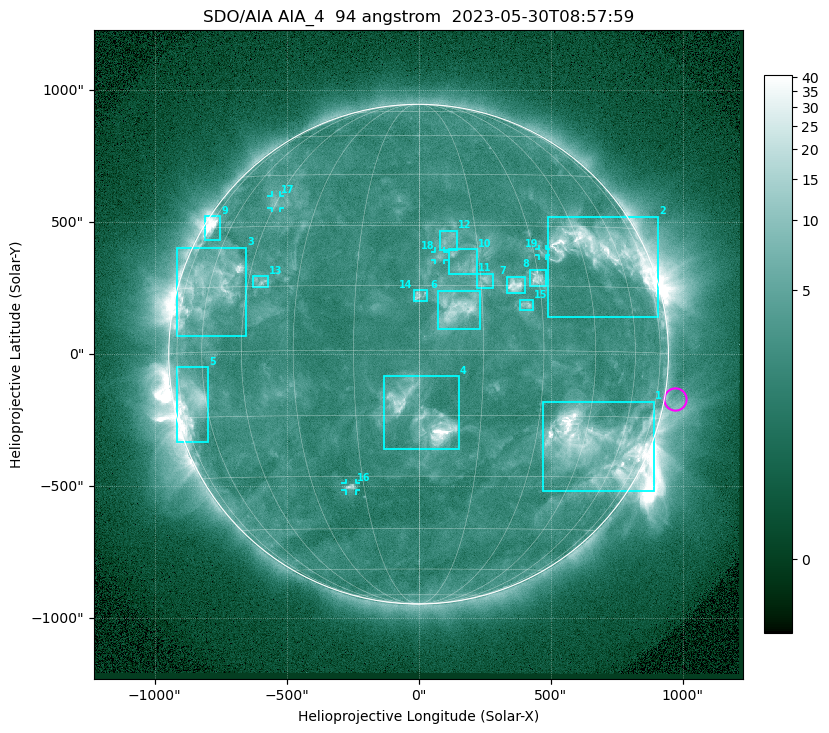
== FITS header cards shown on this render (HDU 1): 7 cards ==
TELESCOP= 'SDO/AIA '           / For AIA: SDO/AIA
INSTRUME= 'AIA_4   '           / For AIA: AIA_ATA1, AIA_ATA2, AIA_ATA3 or AIA_AT
WAVELNTH=                   94 / [angstrom] Wavelength
WAVEUNIT= 'angstrom'           / Wavelength unit: angstrom
DATE-OBS= '2023-05-30T08:57:59.129' / [ISO] Date when observation started; ISO 8
CTYPE1  = 'HPLN-TAN'           / CTYPE1: HPLN
CTYPE2  = 'HPLT-TAN'           / CTYPE2: HPLT

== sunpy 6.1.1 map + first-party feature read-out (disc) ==
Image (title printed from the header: SDO/AIA AIA_4  94 angstrom  2023-05-30T08:57:59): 1024 x 1024 px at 2.4 arcsec/px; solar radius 947 arcsec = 394 px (full disc in frame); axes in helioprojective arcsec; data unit not stated in the header (colour bar unlabelled)
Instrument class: DISC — disc imager (sunpy class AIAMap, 94 A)
Bright regions (active regions / flare kernels): reference = the median radial profile (limb darkening/brightening removed); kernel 9 px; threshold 5 sigma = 3.83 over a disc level ~2.55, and >= 1.15x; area >= 12 px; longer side >= 9 px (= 22 arcsec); searched inside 0.97 R_sun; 19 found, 19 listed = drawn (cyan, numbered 1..; 4 of them under ~33 arcsec drawn as corner ticks so the feature stays visible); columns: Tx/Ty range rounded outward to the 5 arcsec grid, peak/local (2 s.f.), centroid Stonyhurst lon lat
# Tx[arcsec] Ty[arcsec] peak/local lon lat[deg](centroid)
1 470..895 -520..-180 18 +49 -22
2 490..910 140..520 12 +52 +24
3 -915..-650 70..405 9.4 -60 +15
4 -130..155 -360..-85 26 +1 -15
5 -920..-795 -335..-50 9.2 -68 -11
6 70..235 90..240 7.1 +9 +10
7 330..405 230..295 8.4 +24 +15
8 420..485 260..320 6.8 +30 +17
9 -810..-750 430..525 12 -71 +30
10 115..220 300..400 3.8 +12 +20
11 220..280 250..305 4.7 +16 +16
12 80..145 395..470 3.4 +7 +26
13 -630..-565 255..295 4.1 -41 +16
14 -20..35 200..245 4.2 +0 +13
15 385..435 165..205 4.4 +26 +10
16 -275..-235 -515..-490 4.9 -19 -33
17 -560..-525 555..600 3.2 -46 +37
18 60..95 355..390 3.5 +5 +22
19 455..485 375..400 3.1 +32 +23
Off-limb structures (1.02-1.3 R_sun): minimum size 162 px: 2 found; the strongest spans PA ~225..305 deg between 1.02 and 1.3 R_sun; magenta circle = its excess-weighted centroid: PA ~260 deg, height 1.04 R_sun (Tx ~970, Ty ~-170 arcsec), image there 1.5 x the reference